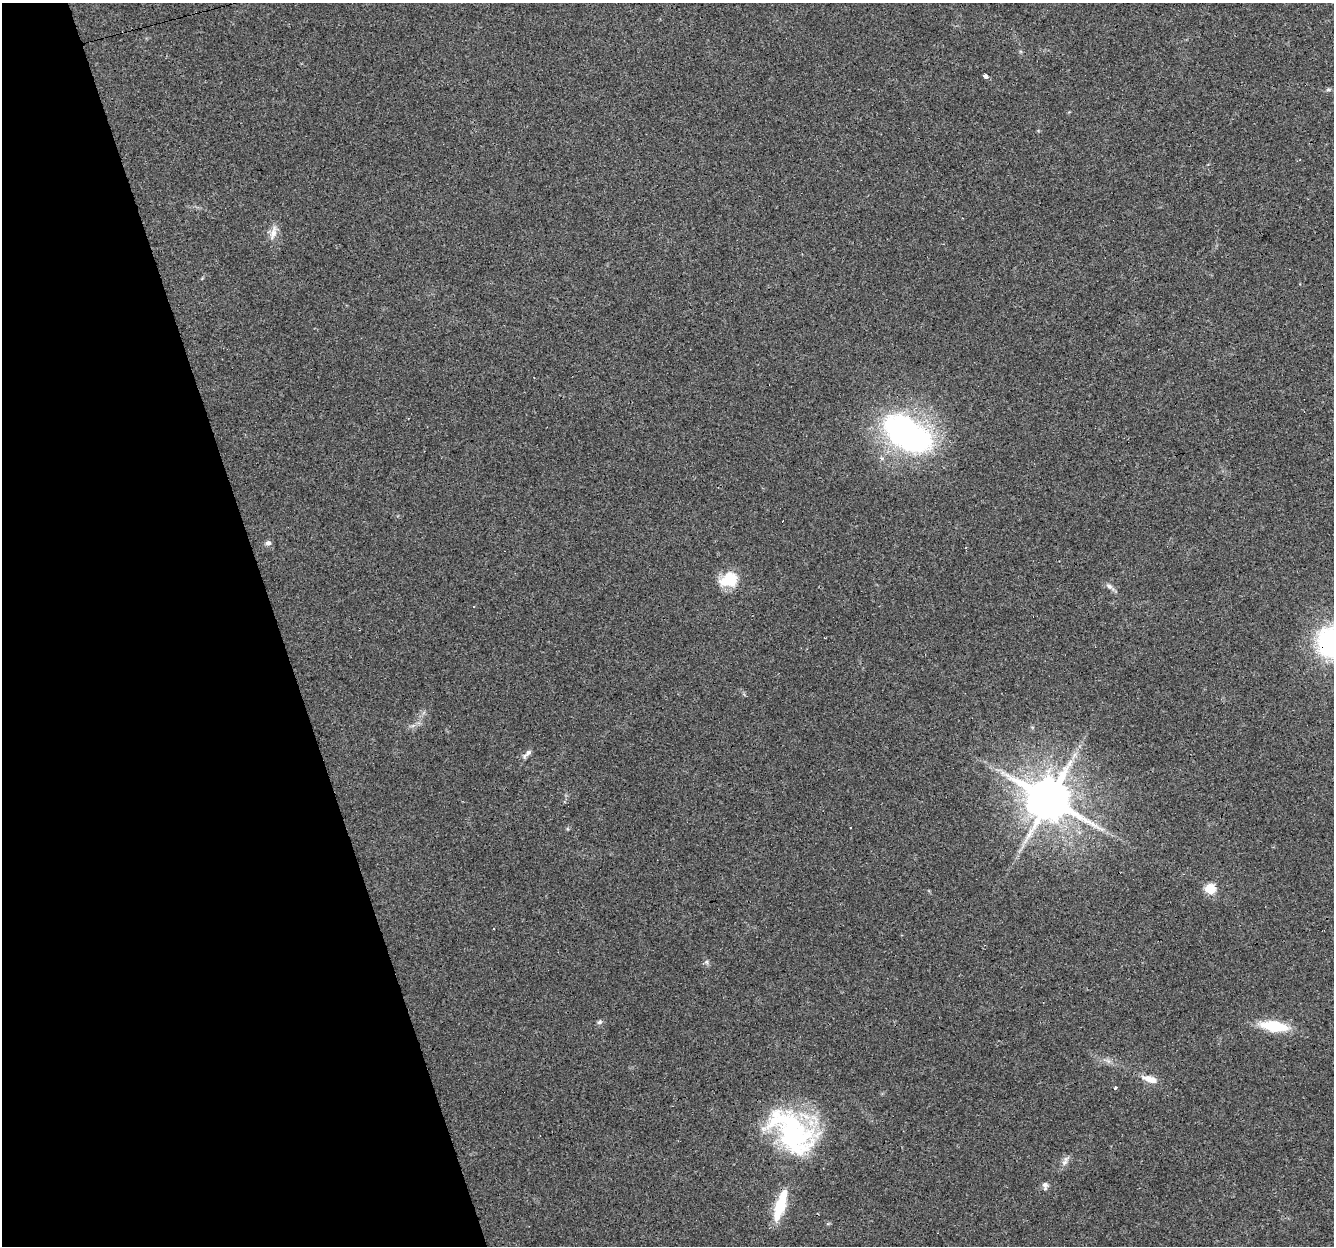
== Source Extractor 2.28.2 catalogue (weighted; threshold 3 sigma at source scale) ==
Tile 5 of 4 x 4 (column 1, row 2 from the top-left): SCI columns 1-1332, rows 2547-3790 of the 5326 x 5145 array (HDU 1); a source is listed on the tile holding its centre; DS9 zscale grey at full resolution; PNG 1336 x 1248 px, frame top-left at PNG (2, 3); no overlay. Shown black and unused: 21% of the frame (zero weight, under 3 of 4 exposures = <1% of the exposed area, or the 3 px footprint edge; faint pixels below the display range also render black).
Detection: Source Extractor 2.28.2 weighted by HDU 2 'WHT'; one run over the whole footprint, this tile lists its part. Background 0.0777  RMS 0.0052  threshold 0.0233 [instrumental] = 3 sigma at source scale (4.5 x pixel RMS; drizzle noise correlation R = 1.50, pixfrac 1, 0.0396/0.0396 arcsec/px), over >= 5 px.
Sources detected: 31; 2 inside a brighter object's white glare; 5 cosmic-ray / hot-pixel residue — not listed; the other 24 listed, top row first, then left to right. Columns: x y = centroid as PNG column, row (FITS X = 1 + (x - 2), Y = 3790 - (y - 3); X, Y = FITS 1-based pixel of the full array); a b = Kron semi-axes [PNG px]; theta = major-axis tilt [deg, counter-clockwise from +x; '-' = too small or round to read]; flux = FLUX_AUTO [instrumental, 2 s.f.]
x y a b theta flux
986 76 4 3 - 15
1328 90 6 4 18 0.83
273 232 21 8 75 4.2
908 434 55 31 -35 130
268 543 8 7 - 1.6
728 581 25 13 -8 13
1109 586 10 6 -28 1.9
1332 642 31 28 -52 79
528 752 11 6 47 2.1
1074 755 7 4 71 1.6
1049 799 13 11 -25 2500
1102 829 10 4 -26 1.9
1210 889 6 5 - 33
494 929 2 2 - 0.31
706 962 6 6 - 1.1
599 1022 8 5 27 1.1
1274 1026 30 11 -9 21
1108 1061 7 5 -55 1.5
1150 1079 20 8 -17 6
1115 1087 3 3 - 12
794 1131 75 33 -37 79
1065 1161 18 6 58 2.6
1045 1186 12 7 -89 1.9
780 1205 32 9 73 23
Overlapping masked pixels (flux is a lower limit): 1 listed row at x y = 1332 642
Isophote crosses this tile's border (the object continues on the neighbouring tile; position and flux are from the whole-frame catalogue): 1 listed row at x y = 1332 642